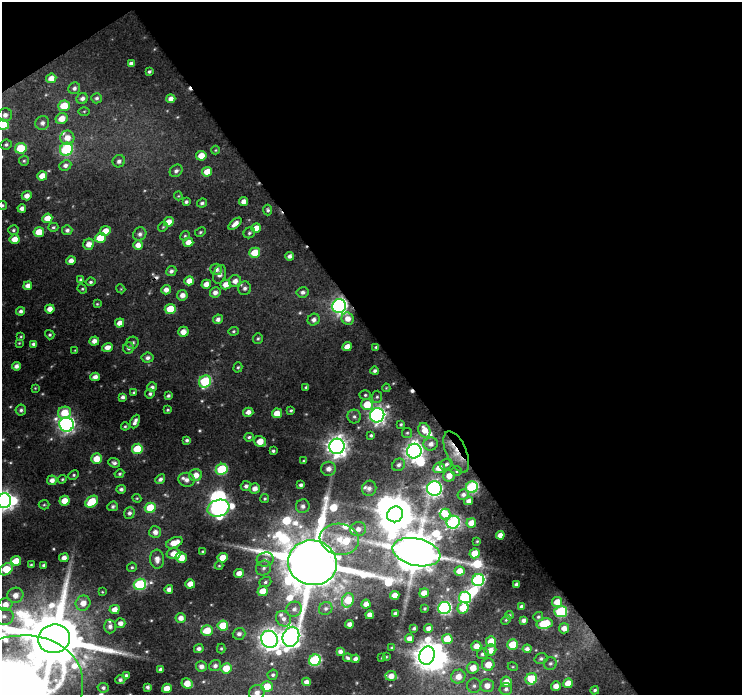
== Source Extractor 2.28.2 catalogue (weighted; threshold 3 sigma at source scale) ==
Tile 2 of 2 x 2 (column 2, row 1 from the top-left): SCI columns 741-1480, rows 730-1422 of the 1480 x 1465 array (HDU 1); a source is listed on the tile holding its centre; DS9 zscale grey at full resolution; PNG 744 x 697 px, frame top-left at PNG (2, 2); each listed source drawn as its Kron ellipse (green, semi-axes under 4 px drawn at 4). Shown black and unused: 50% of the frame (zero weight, under 3 of 4 exposures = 1% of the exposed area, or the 3 px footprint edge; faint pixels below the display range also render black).
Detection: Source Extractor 2.28.2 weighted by HDU 2 'WHT'; one run over the whole footprint, this tile lists its part. Background 0.0607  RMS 0.011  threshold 0.0493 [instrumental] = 3 sigma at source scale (4.5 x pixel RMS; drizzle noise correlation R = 1.50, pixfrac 1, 0.0396/0.0396 arcsec/px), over >= 5 px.
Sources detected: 323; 4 too faint to see at this stretch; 8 inside a brighter object's white glare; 3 cosmic-ray / hot-pixel residue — neither listed nor drawn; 11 inside a brighter listed object's ellipse — not listed separately; the other 297 listed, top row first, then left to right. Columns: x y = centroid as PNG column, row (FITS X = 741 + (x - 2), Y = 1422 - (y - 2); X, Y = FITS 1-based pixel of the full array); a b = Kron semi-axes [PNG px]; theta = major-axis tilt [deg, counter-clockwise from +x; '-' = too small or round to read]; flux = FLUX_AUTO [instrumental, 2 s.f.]
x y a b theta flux
131 63 4 4 - 4.5
149 71 4 3 - 2
51 78 5 4 - 11
74 88 6 5 - 3.5
82 98 6 5 - 4.2
97 98 5 5 - 2.7
171 99 4 4 - 7.2
64 106 6 5 - 25
84 111 6 4 1 1.2
5 115 7 6 - 6.1
62 119 6 5 - 13
42 123 7 6 - 4.5
3 125 6 5 - 41
67 138 7 7 - 11
6 145 6 5 - 2.7
21 148 5 5 - 48
66 149 7 6 - 90
215 150 4 4 - 1.1
201 156 5 5 - 16
24 161 5 5 - 1.9
119 161 6 6 - 4.3
65 165 6 5 - 4.4
176 171 7 5 41 4.1
207 172 5 4 - 15
42 176 5 4 - 15
27 196 5 4 - 7.3
178 196 4 4 - 1.1
243 201 4 4 - 6.8
186 202 4 3 - 2.6
202 203 5 4 - 2.7
2 205 5 4 - 2
22 208 4 4 - 5.4
268 210 5 4 - 2.3
47 218 5 4 - 16
169 222 5 4 - 11
235 224 8 4 41 8
53 227 5 4 - 2
163 227 5 4 - 1.4
256 228 5 4 - 11
13 230 5 4 - 2.1
67 230 5 5 - 3.3
105 231 5 5 - 14
39 232 5 5 - 18
200 232 6 4 28 1.6
249 233 6 5 - 2.3
140 234 7 6 - 4.2
185 236 5 4 - 1.6
100 238 5 5 - 24
15 239 5 4 - 12
188 242 5 4 - 11
89 244 5 5 - 9.3
138 245 5 5 - 8.7
255 253 5 5 - 35
290 256 4 4 - 4.7
71 261 5 4 - 7.2
216 269 6 6 - 5.9
171 271 5 4 - 3.5
220 274 9 6 72 5.9
81 280 4 3 - 3
189 281 5 4 - 11
235 281 6 5 - 7.1
91 282 5 4 - 2.1
206 284 5 4 - 9.1
226 285 5 5 - 10
28 286 4 4 - 7.5
245 288 7 6 - 3.8
82 289 5 4 - 1.4
121 289 4 3 - 0.94
166 290 5 4 - 6.9
215 292 5 5 - 6
303 292 6 5 - 3.8
182 295 5 5 - 7.4
97 304 4 4 - 1.2
339 306 7 7 - 360
50 309 5 4 - 8.5
170 309 5 5 - 30
21 311 4 4 - 3.6
218 319 5 5 - 4.9
348 319 6 6 - 9.9
314 320 6 5 - 4.6
120 323 5 4 - 9.8
233 331 5 4 - 1.7
183 332 5 5 - 11
50 335 5 4 - 1.9
21 336 4 3 - 1.1
258 339 5 5 - 1.9
94 341 5 4 - 7
19 343 4 3 - 1
132 343 6 6 - 3.7
33 344 3 3 - 3
107 347 5 4 - 7.6
347 347 5 4 - 13
376 347 3 3 - 1.6
129 348 6 5 - 3.3
75 350 4 3 - 0.91
147 358 6 5 - 3.9
16 366 4 4 - 4.8
238 367 5 4 - 1.7
375 371 4 3 - 2.8
95 377 4 4 - 6.6
205 381 6 5 - 81
152 387 5 4 - 3.3
306 387 3 3 - 1.5
35 388 4 3 - 0.91
386 388 4 4 - 1
134 392 4 3 - 1.3
150 394 5 4 - 2.6
365 395 5 5 - 2
168 396 4 3 - 2.3
123 397 4 4 - 3.8
377 397 6 5 - 2.2
367 405 6 5 - 28
21 410 5 5 - 2.6
168 410 4 3 - 1.4
291 410 3 3 - 1.7
248 412 5 4 - 6.8
64 413 7 6 - 26
277 413 5 5 - 19
377 415 7 7 - 460
354 416 7 6 - 3.3
135 421 7 4 66 4.9
66 424 7 7 - 400
401 424 4 3 - 1.5
125 426 4 3 - 1.4
424 430 7 6 - 14
407 433 5 5 - 1.6
371 435 4 4 - 2.3
249 437 5 3 - 2.2
187 440 4 3 - 2.7
260 442 6 5 - 18
431 444 7 6 - 7.1
337 446 8 7 - 860
137 449 5 5 - 42
273 451 3 3 - 2.4
414 451 7 7 - 600
456 452 22 10 -67 19
96 459 5 5 - 16
304 461 4 3 - 1.3
114 463 6 4 -23 3.1
446 464 7 5 32 3.8
399 465 7 6 - 3.8
439 468 6 5 - 14
222 469 6 5 - 71
328 469 7 7 - 8
457 471 5 5 - 1.7
119 474 5 4 - 1.9
74 475 5 4 - 1.6
196 475 6 6 - 12
449 476 6 5 - 11
62 479 4 4 - 1.4
160 479 5 4 - 3.7
52 480 5 5 - 6.4
186 480 8 7 - 5.5
301 485 4 4 - 3.4
246 486 5 5 - 3.9
472 487 6 5 - 130
255 488 5 5 - 7.6
369 488 7 7 - 4.5
121 489 5 4 - 3.2
434 489 7 7 - 360
463 494 5 5 - 4.3
137 498 4 4 - 1.3
265 499 4 4 - 1.6
4 501 7 7 - 540
64 501 5 5 - 14
469 501 4 4 - 6.4
92 502 7 5 38 35
44 505 5 4 - 1.5
113 506 5 4 - 2.7
303 506 7 6 - 4.8
150 508 5 5 - 33
218 508 11 8 17 340
129 513 6 5 - 4
395 514 8 7 - 2200
445 514 5 5 - 15
453 522 7 6 - 150
471 523 5 4 - 17
358 529 8 7 - 6.7
155 532 6 6 - 6.9
500 535 4 4 - 8.8
339 539 20 15 -8 32
477 541 3 2 - 0.95
174 543 9 5 24 16
202 551 4 3 - 1.2
416 552 24 13 -13 5800
475 553 5 5 - 21
173 554 7 5 -5 14
64 558 5 4 - 7.4
181 558 5 5 - 20
223 558 5 5 - 21
157 559 9 7 -87 7.8
265 559 8 7 - 5
16 561 5 5 - 13
312 563 24 22 -12 13000
31 564 3 3 - 1.2
44 565 3 3 - 2.5
219 566 4 4 - 1.2
132 567 5 4 - 1.8
264 568 8 7 - 4.3
6 569 7 5 37 32
460 571 5 4 - 17
239 573 5 4 - 8.6
478 580 6 6 - 180
265 582 6 5 - 2.1
140 584 6 5 - 110
190 584 5 4 - 13
516 584 4 4 - 3.2
169 589 4 4 - 5.8
263 591 5 5 - 20
102 592 3 3 - 0.97
424 593 5 4 - 14
15 595 8 7 - 10
395 595 5 4 - 11
465 597 6 5 - 140
348 600 7 5 65 31
557 602 5 5 - 14
83 603 7 7 - 12
366 604 4 4 - 8.7
5 605 7 6 - 12
521 606 4 3 - 2.4
326 608 7 6 - 3.5
444 608 6 6 - 210
463 608 6 5 - 40
115 609 5 4 - 9.7
294 609 8 7 - 5.2
425 609 3 3 - 1.5
561 612 6 5 - 85
395 613 4 3 - 3.6
370 615 4 4 - 9.9
509 615 4 4 - 1.6
4 616 10 8 -8 7.6
538 617 5 4 - 2.1
181 618 5 5 - 7.9
283 619 8 7 - 5.8
506 620 5 4 - 1.3
524 620 4 4 - 4.1
120 623 5 5 - 6.5
349 624 4 4 - 5.7
545 624 8 5 11 54
110 626 7 6 - 5
223 626 5 5 - 31
414 628 3 3 - 2.4
428 628 4 4 - 7.1
564 628 5 5 - 9.2
207 630 6 5 - 22
239 634 6 6 - 4.2
291 637 10 8 68 670
54 639 16 14 15 12000
269 639 9 8 - 920
410 639 4 4 - 9.7
447 639 5 5 - 26
491 642 5 5 - 26
512 644 5 5 - 30
476 646 5 5 - 11
221 648 5 4 - 1.5
392 648 3 3 - 1.5
199 649 5 4 - 4.5
527 649 4 4 - 5.2
490 650 6 5 - 10
340 651 4 4 - 4.5
483 654 6 5 - 3.4
427 656 9 7 72 1300
386 657 4 3 - 0.92
348 658 4 3 - 2.2
382 658 3 3 - 0.8
355 659 4 4 - 5
541 659 6 5 - 2.6
315 660 6 5 - 140
550 663 6 6 - 2.9
488 665 6 6 - 16
201 666 5 5 - 5.5
215 666 6 5 - 4.2
513 667 5 3 - 1.1
226 668 5 5 - 20
473 668 6 6 - 14
161 669 4 3 - 3.2
273 675 5 5 - 2.7
126 676 4 3 - 3.6
391 676 5 5 - 9.6
458 677 7 7 - 13
531 679 6 5 - 40
120 680 5 4 - 2.7
306 682 4 4 - 5.7
506 682 5 5 - 14
187 683 6 5 - 17
568 683 5 5 - 19
474 686 7 7 - 3.9
487 686 7 6 - 10
556 686 5 4 - 9.2
147 687 4 3 - 3
267 687 6 5 - 26
103 688 5 5 - 2.9
167 688 5 4 - 15
506 689 6 6 - 4
595 690 4 4 - 2.2
257 693 8 7 - 7.9
12 694 73 56 20 5500
Overlapping masked pixels (flux is a lower limit): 2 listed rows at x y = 339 306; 456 452
Isophote crosses this tile's border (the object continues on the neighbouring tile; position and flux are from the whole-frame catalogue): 7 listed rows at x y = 3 125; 2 205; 4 501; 6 569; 4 616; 257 693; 12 694